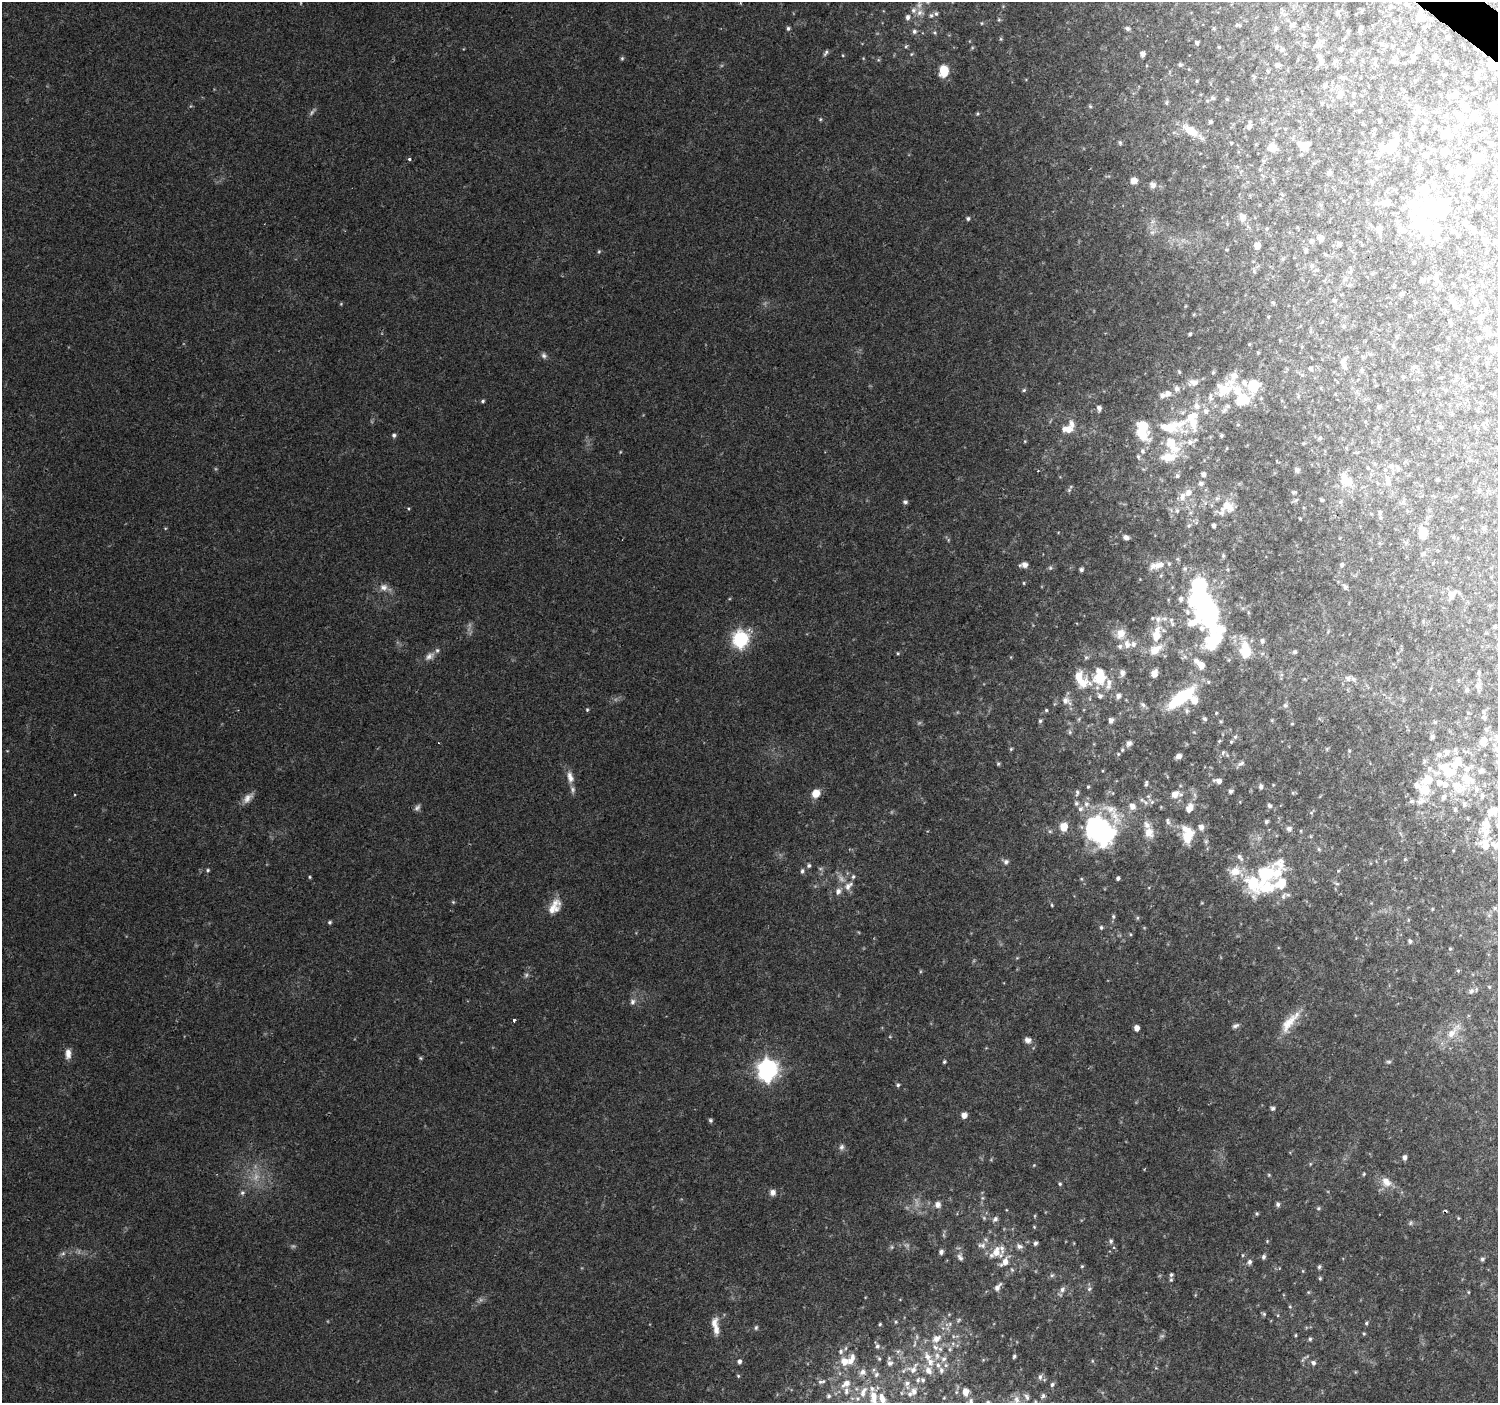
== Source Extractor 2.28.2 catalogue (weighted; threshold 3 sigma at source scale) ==
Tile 10 of 4 x 4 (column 2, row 3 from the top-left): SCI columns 1504-2999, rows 1644-3044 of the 5991 x 6023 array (HDU 1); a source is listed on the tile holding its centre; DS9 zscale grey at full resolution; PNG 1500 x 1405 px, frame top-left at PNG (2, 2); no overlay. Shown black and unused: <1% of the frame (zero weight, under 2 of 3 exposures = <1% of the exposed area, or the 3 px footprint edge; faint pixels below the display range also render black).
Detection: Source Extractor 2.28.2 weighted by HDU 2 'WHT'; one run over the whole footprint, this tile lists its part. Background 0.103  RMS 0.008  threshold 0.036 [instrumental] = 3 sigma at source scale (4.5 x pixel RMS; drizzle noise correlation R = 1.50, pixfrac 1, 0.0396/0.0396 arcsec/px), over >= 5 px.
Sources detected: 483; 5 too faint to see at this stretch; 13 inside a brighter object's white glare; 1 cosmic-ray / hot-pixel residue — not listed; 75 inside a brighter listed object's ellipse — not listed separately; the other 389 listed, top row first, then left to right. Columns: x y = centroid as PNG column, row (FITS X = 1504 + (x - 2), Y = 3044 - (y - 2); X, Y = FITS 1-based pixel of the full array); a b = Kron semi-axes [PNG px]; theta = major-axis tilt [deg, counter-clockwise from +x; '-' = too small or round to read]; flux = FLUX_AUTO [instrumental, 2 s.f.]
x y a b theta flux
1421 11 6 4 -72 1.2
1337 12 6 4 -90 1.1
919 13 9 7 45 4
931 15 6 5 - 1.6
908 17 7 6 - 2.6
1421 18 7 7 - 5.4
982 23 5 3 - 0.68
1238 25 9 3 -13 1
1293 25 7 6 - 2.1
1361 27 5 4 - 0.97
788 28 6 4 89 1.5
1127 28 6 5 - 1.8
914 31 6 6 - 1.9
1348 31 4 4 - 0.89
1447 37 5 4 - 1.1
1001 39 5 3 - 0.89
1197 43 4 4 - 1.4
906 46 6 3 19 1
1277 46 6 5 - 1.3
1393 46 4 4 - 0.8
1219 47 4 4 - 0.67
1282 49 6 6 - 1.5
1340 49 5 4 - 1.5
1418 49 6 5 - 3.2
826 53 8 4 60 1.6
1143 54 5 5 - 3.2
1403 54 4 3 - 0.79
1413 57 7 5 -34 2
622 58 5 5 - 1.1
1435 58 8 4 58 1.4
1321 61 8 6 -85 3.2
1493 64 10 7 48 7.2
1180 65 5 5 - 1.3
1278 65 6 5 - 1.9
944 71 9 7 -90 19
1478 74 9 6 65 2.5
1197 81 6 3 71 0.74
1340 94 17 7 76 4.9
1353 94 6 4 -72 1.1
1455 95 9 8 - 3.7
1212 98 6 5 - 1.6
1227 99 4 4 - 0.81
1166 102 6 5 - 1.3
1322 103 5 3 - 0.88
1090 106 6 4 -44 1
1494 108 9 7 -57 6.2
1419 112 7 4 -18 1.7
977 114 5 3 - 0.82
1458 116 10 7 -72 4.3
1480 119 9 5 -80 2.2
1379 121 5 3 - 0.81
1210 122 4 4 - 1.6
1426 122 5 4 - 1
1249 126 11 6 81 3.1
1435 127 5 3 - 0.71
1423 128 5 4 - 2
1190 130 22 11 -31 15
1445 133 12 9 38 7.1
1409 135 6 3 73 0.94
1120 143 6 5 - 1.2
1491 144 4 4 - 2.7
1303 145 14 9 -7 12
1392 146 17 9 55 14
1272 147 9 8 - 7.7
1444 152 6 6 - 5.1
1425 155 6 5 - 3.2
1480 157 9 8 - 7.6
409 159 3 3 - 2.3
1419 167 7 6 - 1.9
1458 170 14 6 51 4.1
1329 173 6 6 - 1.9
1470 174 13 9 64 7.8
1134 180 7 6 - 4.7
1372 182 5 5 - 1.2
1153 185 9 7 -47 2.9
1468 190 4 3 - 0.94
1387 203 8 6 -43 2.7
1478 207 5 4 - 1
1431 210 27 20 -28 41
1465 212 4 3 - 0.53
1243 217 10 9 - 3.9
968 219 5 5 - 1.5
1379 229 7 5 -86 3.4
1403 230 10 7 -18 3.5
1453 231 7 5 -16 1.8
1418 236 6 5 - 1.6
1321 238 7 7 - 3.2
1485 240 7 6 - 2.1
1311 241 6 5 - 1.7
1339 243 6 5 - 1.4
1257 246 5 5 - 7.7
599 251 5 4 - 0.97
1306 251 5 5 - 1.4
1460 252 5 4 - 0.85
1312 266 7 6 - 2.1
1435 278 14 7 -50 3.8
1422 280 6 5 - 1.9
1350 285 6 5 - 1.1
1401 294 5 4 - 2
1334 300 5 4 - 1
1453 302 8 7 - 2.8
1475 302 9 7 17 2.5
1481 317 7 7 - 2.8
1450 322 6 4 -43 1.1
1343 326 6 4 -89 0.99
1190 334 4 3 - 1
1478 338 5 4 - 1.3
1249 344 5 3 - 0.68
1490 349 6 4 -74 1.3
1495 349 7 5 72 1.6
1258 353 5 3 - 0.63
544 356 8 6 -34 2.3
1343 363 11 7 89 3.4
1414 367 10 3 8 1.5
1310 368 6 4 -45 1.4
1179 372 5 4 - 0.87
1302 375 5 4 - 0.92
1403 377 5 4 - 1.2
1194 382 14 9 2 5.8
1253 386 7 6 - 54
1176 389 7 6 - 2.8
1024 390 5 4 - 1.1
1224 390 33 21 36 33
1168 393 7 7 - 3.6
483 401 5 4 - 1.2
1379 407 6 5 - 1.5
1099 408 6 5 - 3
1193 423 25 12 -82 17
1143 426 7 7 - 27
1168 428 28 14 -9 22
1068 429 12 8 -1 8.6
394 435 5 5 - 1.8
1221 435 5 4 - 1.4
1320 438 5 5 - 1.1
1172 444 29 13 -57 21
1227 448 5 3 - 0.72
1142 451 6 5 - 1.7
1138 456 5 4 - 1.1
1391 466 8 7 - 2.9
1297 470 6 5 - 2.1
1203 474 5 5 - 2.5
1177 476 6 5 - 1.5
1437 480 4 4 - 0.81
1348 482 15 11 -7 9
1388 482 9 7 -66 3.2
1201 483 6 5 - 2.2
1069 490 5 4 - 1.1
1188 492 9 8 - 5
1294 492 7 3 11 1.1
1322 500 5 3 - 1.1
905 502 6 5 - 1.8
1227 506 21 15 -7 14
1177 511 6 5 - 1.4
1380 512 7 5 78 1.7
1300 518 3 2 - 0.8
1189 525 6 4 19 1.1
1214 526 4 3 - 1.9
1483 528 7 6 - 1.6
1423 533 10 7 -79 14
1126 537 6 5 - 3
1422 554 6 5 - 1.4
1223 556 5 5 - 1.1
1024 565 8 5 6 4.4
1159 565 24 8 14 9.2
1342 565 5 5 - 1.5
1050 568 6 5 - 1.3
1081 569 5 4 - 2
1024 583 5 3 - 0.73
384 587 11 10 - 5.2
1345 587 6 5 - 2
1451 595 9 8 - 5
1181 599 7 5 -81 2.4
1204 602 24 20 73 140
1158 619 9 8 - 4.1
1495 627 6 4 -90 0.87
1121 633 14 11 80 8.4
1156 636 10 9 - 9.9
741 639 8 7 - 190
1214 640 53 37 -78 74
1262 641 6 6 - 1.8
1127 644 13 8 -74 5.4
1156 649 20 11 33 11
1295 652 6 5 - 1.4
898 653 4 3 - 0.75
429 656 14 8 37 5
1122 673 7 6 - 3.2
1479 673 6 4 89 1.1
1154 674 6 5 - 7.1
1348 678 8 7 - 3.2
1099 679 14 11 3 18
1081 682 23 12 -12 13
1467 690 5 5 - 1.5
1100 696 6 5 - 2
1118 696 6 6 - 2.5
1181 698 34 12 37 48
1065 700 8 8 - 4
1143 705 8 6 -40 2.1
1285 705 7 5 69 1.6
587 710 5 4 - 0.93
1046 710 4 4 - 0.98
1187 711 8 6 89 1.9
1484 718 6 4 -62 1.3
1205 719 6 5 - 1.5
1111 720 5 4 - 2.9
1040 721 5 4 - 1.3
1435 722 5 4 - 1.1
1292 724 4 3 - 0.64
1070 732 6 5 - 1.2
1235 737 5 5 - 1.3
1432 737 5 5 - 1.9
1497 738 7 4 45 1.6
1484 741 12 8 77 6
1231 742 5 4 - 0.91
1129 743 7 6 - 2.7
1011 749 5 4 - 1
1496 749 6 5 - 1.9
1349 751 6 3 72 0.88
1223 752 6 5 - 1.5
1439 755 8 7 - 3
1179 756 6 5 - 3
1424 761 7 4 72 1.3
1457 762 31 17 55 25
1241 763 11 5 26 2.4
998 764 5 5 - 1.1
1429 769 8 7 - 2.8
1481 770 7 7 - 2.4
570 777 16 8 -75 6.2
1427 779 11 9 29 16
1466 779 22 13 -67 19
1218 781 8 5 -12 4.1
1146 784 8 4 77 1.5
1088 787 4 3 - 0.98
1261 787 7 5 86 1.8
1425 790 15 13 -54 15
1230 791 5 4 - 2.1
816 793 8 7 - 9.9
1077 793 9 5 82 1.9
1175 794 9 8 - 6.3
1482 796 8 6 82 2.7
1443 797 7 6 - 3.1
248 798 17 8 45 5.7
1076 803 7 6 - 1.7
1086 804 9 8 - 3.8
1464 805 7 6 - 2.5
1132 806 8 7 - 5.1
1269 806 5 5 - 1.9
1189 808 11 7 64 6.3
1455 809 7 5 75 1.4
1494 810 9 8 - 7.2
1115 816 30 11 -71 16
1168 821 9 5 -71 2.1
1266 822 5 5 - 1.6
1485 824 17 12 -71 11
1064 827 7 7 - 12
1201 827 7 6 - 3.7
1289 829 7 6 - 2.7
1100 831 27 21 -34 160
1301 831 5 3 - 0.69
1149 833 15 12 -88 8.7
1188 836 19 12 77 16
1485 845 14 11 -62 12
1319 849 5 4 - 1.2
1240 857 12 5 -56 2.5
1405 859 5 4 - 0.94
1006 862 7 6 - 2.4
1280 863 23 17 -53 14
809 865 6 5 - 1.6
208 870 5 4 - 1.1
802 871 7 4 80 1.6
1235 871 15 11 9 11
1338 871 5 3 - 0.73
310 877 4 4 - 0.81
1118 878 4 4 - 1.8
1337 884 6 4 -18 1.1
848 886 15 8 46 5.8
1267 888 35 21 7 36
453 902 5 4 - 0.92
1052 905 4 4 - 0.77
555 907 22 12 58 11
1495 908 5 5 - 1.2
1432 909 5 3 - 0.64
1113 916 6 5 - 1.5
1137 918 6 4 90 1
330 922 5 4 - 1.3
1101 927 6 5 - 1.4
1130 934 5 3 - 0.71
1410 941 5 4 - 1.5
1450 949 4 4 - 0.82
1458 971 5 5 - 0.94
1471 991 8 6 34 2.3
632 1002 8 7 - 2.7
514 1020 3 3 - 2.7
1288 1023 31 11 54 14
1235 1026 10 5 27 2.1
1137 1028 5 5 - 4.6
1452 1033 17 9 51 9.7
1028 1040 9 7 -28 3.4
68 1054 13 7 90 5.1
421 1058 6 4 -70 1
944 1062 4 3 - 1.1
1389 1062 8 4 0 1.2
767 1070 9 8 - 400
898 1085 5 4 - 1.3
1273 1108 6 5 - 1.6
964 1115 5 5 - 5.1
710 1120 6 5 - 1.5
841 1147 8 7 - 2.5
1404 1157 5 4 - 2.6
1310 1164 5 3 - 0.77
1034 1165 5 3 - 0.68
1364 1174 5 4 - 0.88
1269 1175 6 3 -72 0.82
1386 1182 15 10 -45 8.3
1060 1184 5 4 - 1.1
773 1192 7 7 - 3.8
242 1193 6 5 - 1.6
938 1204 7 7 - 4
1278 1204 5 4 - 2.1
1318 1208 5 4 - 1.1
1257 1214 4 4 - 1.1
984 1218 6 4 -47 1.2
995 1219 7 6 - 2.3
1410 1223 6 4 88 1.2
1034 1227 4 4 - 0.73
1111 1241 7 6 - 1.6
1035 1243 5 4 - 1.8
982 1245 12 7 -10 4
1019 1246 9 7 -15 2.9
892 1247 6 4 -90 1.1
941 1252 5 5 - 2.5
996 1252 16 13 89 13
63 1253 6 5 - 1.6
1243 1255 5 3 - 0.81
960 1257 10 6 -57 2.8
1263 1257 6 5 - 1.8
1482 1259 6 5 - 1.4
1249 1262 6 5 - 2.2
1082 1266 4 4 - 0.89
1319 1267 6 4 74 1.3
1052 1275 6 4 42 1.3
1171 1275 7 5 58 1.9
1320 1278 5 4 - 1
997 1287 10 5 52 3.7
1089 1289 6 6 - 1.7
1062 1290 8 6 60 2.6
1308 1292 5 3 - 0.73
1468 1292 5 3 - 0.62
1264 1314 5 5 - 1.1
958 1320 6 4 86 1
714 1323 16 9 73 6.1
1366 1323 5 4 - 1
880 1324 3 3 - 0.86
950 1324 6 4 -73 1.2
756 1327 6 4 73 1.3
1364 1333 5 4 - 0.91
1296 1335 4 3 - 0.74
936 1338 12 9 36 5.7
1310 1339 5 4 - 1.3
877 1346 6 5 - 1.6
841 1351 8 7 - 2.4
937 1355 8 6 -88 3.1
1014 1356 4 4 - 1.3
879 1359 5 4 - 0.97
943 1359 8 6 16 2.4
739 1361 6 5 - 2.2
844 1361 11 10 - 8.3
930 1362 11 9 -61 6.4
890 1363 8 6 15 2.3
1313 1363 7 5 -72 2
913 1369 17 7 62 5.3
941 1370 7 6 - 2.2
862 1372 8 7 - 3.3
876 1375 7 6 - 1.8
738 1376 5 4 - 0.92
1040 1377 8 5 88 2.1
918 1380 6 5 - 1.4
820 1382 6 5 - 1.6
846 1384 12 7 34 5.7
1052 1385 6 4 84 1.7
914 1391 10 8 84 4.1
863 1392 17 8 68 6.5
965 1392 9 7 89 5.3
829 1396 6 4 28 1.1
1043 1396 7 6 - 1.8
873 1397 17 8 -86 9.3
1027 1397 10 6 -61 2.4
882 1398 15 8 -65 8.7
971 1401 7 5 83 1.7
988 1402 6 5 - 1.5
Overlapping masked pixels (flux is a lower limit): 2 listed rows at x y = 1421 11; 1493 64
Isophote crosses this tile's border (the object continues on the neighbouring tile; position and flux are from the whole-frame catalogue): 7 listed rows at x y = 919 13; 1497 738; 1494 810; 873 1397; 882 1398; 971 1401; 988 1402
Unlisted compact peaks at least as high as the median listed source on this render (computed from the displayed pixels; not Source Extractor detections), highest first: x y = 820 119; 896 1322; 408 509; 1025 441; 935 33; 1081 879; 843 55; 1303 1271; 1290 1306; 1050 831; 1458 1218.